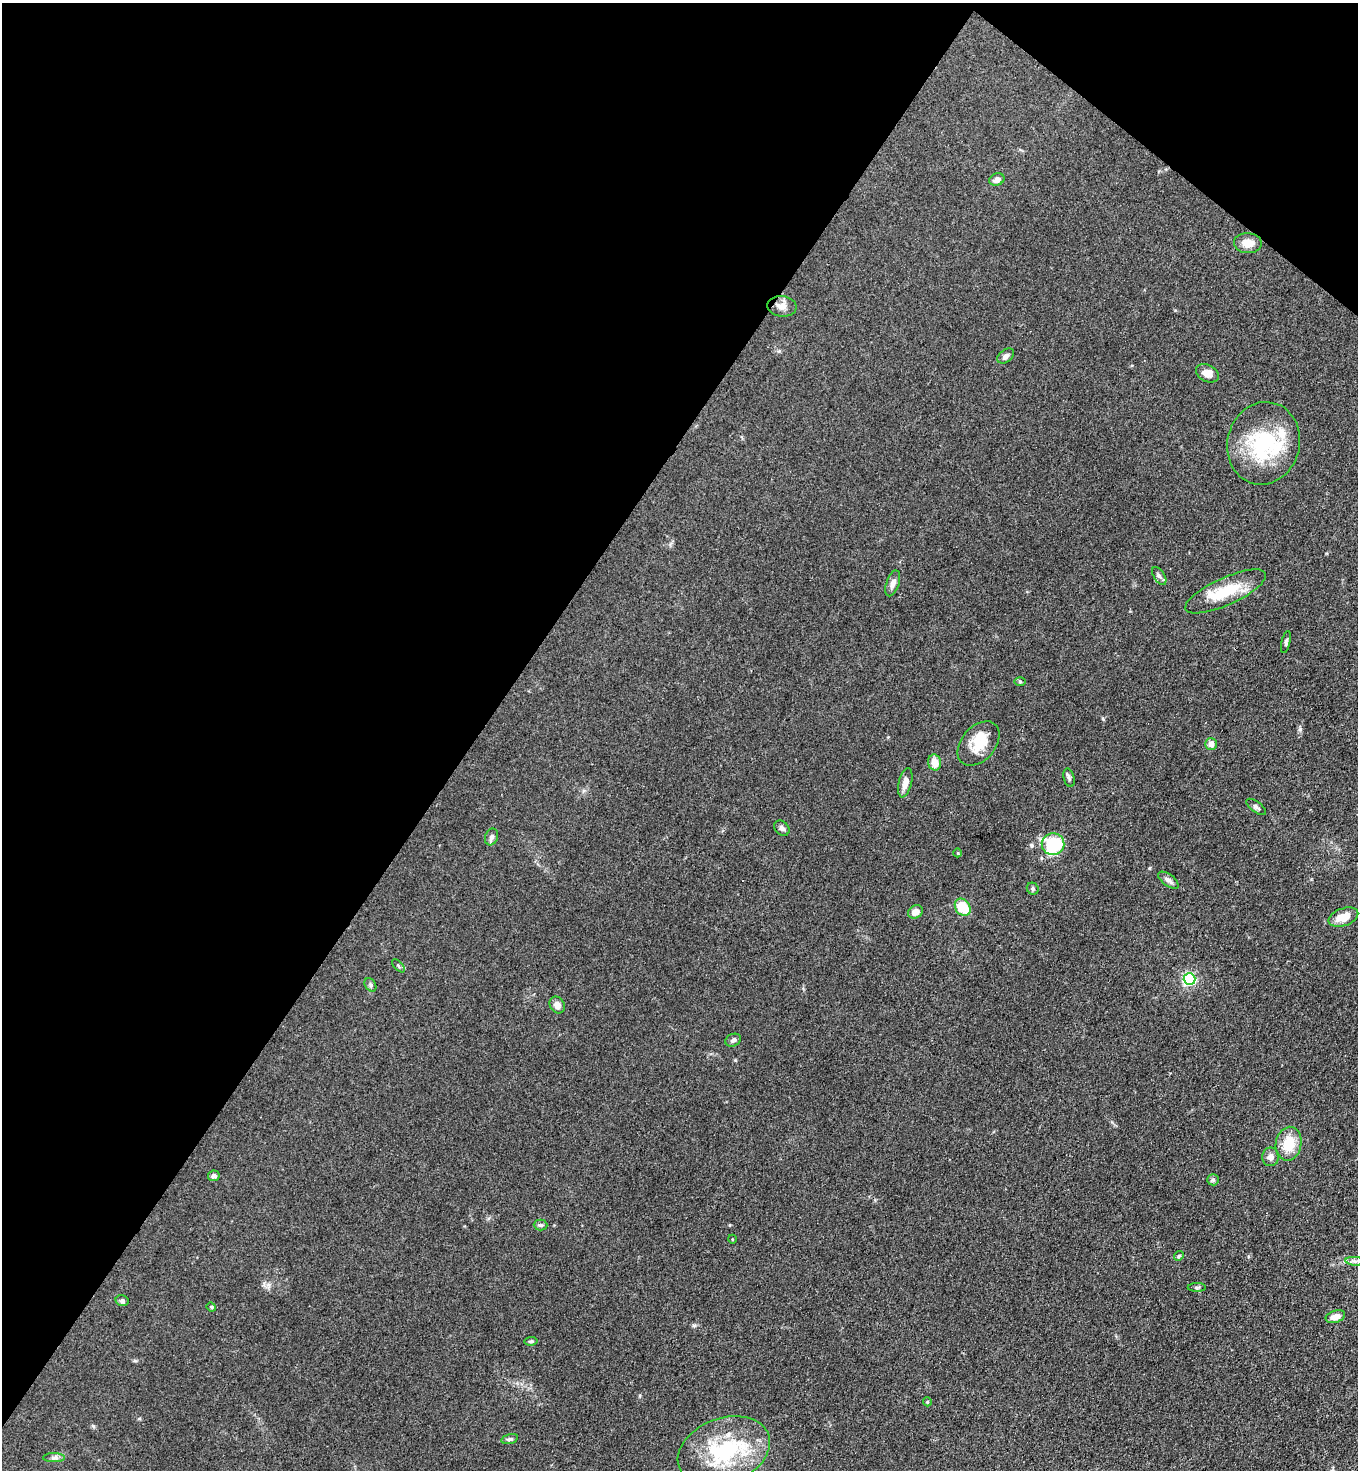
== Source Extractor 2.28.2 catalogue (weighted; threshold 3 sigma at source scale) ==
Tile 2 of 4 x 4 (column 2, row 1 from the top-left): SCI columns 1556-2911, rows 4440-5907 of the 5963 x 5945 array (HDU 1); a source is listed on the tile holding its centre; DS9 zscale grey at full resolution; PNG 1360 x 1472 px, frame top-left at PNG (2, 3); each listed source drawn as its Kron ellipse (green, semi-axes under 4 px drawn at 4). Shown black and unused: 38% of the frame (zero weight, under 3 of 4 exposures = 5% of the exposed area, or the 3 px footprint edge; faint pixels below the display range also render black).
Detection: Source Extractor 2.28.2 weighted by HDU 2 'WHT'; one run over the whole footprint, this tile lists its part. Background 0.104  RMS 0.0074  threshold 0.0334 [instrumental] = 3 sigma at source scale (4.5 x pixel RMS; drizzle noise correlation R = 1.50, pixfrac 1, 0.05/0.05 arcsec/px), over >= 5 px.
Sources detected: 50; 2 inside a brighter listed object's ellipse — not listed separately; the other 48 listed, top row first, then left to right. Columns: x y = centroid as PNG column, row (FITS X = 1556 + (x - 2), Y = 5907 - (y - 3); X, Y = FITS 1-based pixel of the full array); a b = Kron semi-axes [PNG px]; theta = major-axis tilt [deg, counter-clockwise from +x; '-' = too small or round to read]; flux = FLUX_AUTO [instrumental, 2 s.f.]
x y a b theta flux
997 180 8 6 21 3.8
1248 243 14 10 -3 8.4
782 306 14 10 -6 5.3
1006 356 9 6 36 2.9
1207 373 12 8 -27 5.8
1264 443 41 36 76 62
1159 576 10 5 -57 2.1
893 583 13 6 72 3.8
1226 591 44 13 24 26
1286 642 11 3 78 1.5
1020 682 6 4 -1 0.92
978 743 25 17 49 17
1211 744 6 6 - 5.2
935 762 8 6 -78 7.8
1069 778 9 5 -75 1.7
905 783 15 6 76 6.1
1256 807 11 5 -36 2
782 828 9 6 -44 2.3
492 837 8 6 70 2.7
1053 844 11 11 - 51
958 853 4 3 - 0.63
1168 880 12 6 -36 3.2
1033 889 6 5 - 1.4
963 907 9 7 -56 20
915 912 8 6 31 5.7
1343 917 15 8 19 10
398 966 8 3 -46 0.98
1189 979 6 5 - 120
370 985 7 5 -59 1.5
557 1005 9 7 -58 3.8
733 1040 8 6 22 2.1
1289 1144 17 13 80 17
1271 1157 9 8 - 3.6
214 1176 6 5 - 2
1213 1180 6 5 - 1.4
541 1225 7 5 -2 1.4
732 1239 4 3 - 0.53
1179 1256 5 4 - 1
1355 1261 9 3 -5 1.8
1197 1287 9 4 0 1.2
122 1301 6 5 - 1.9
211 1307 5 4 - 0.82
1335 1317 10 6 18 5.6
531 1341 6 4 8 1
927 1402 4 4 - 0.97
510 1439 8 5 15 1.4
724 1451 48 32 20 66
54 1458 11 4 0 2.3
Unlisted compact peaks at least as high as the median listed source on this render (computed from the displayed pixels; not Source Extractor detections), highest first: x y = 1300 729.